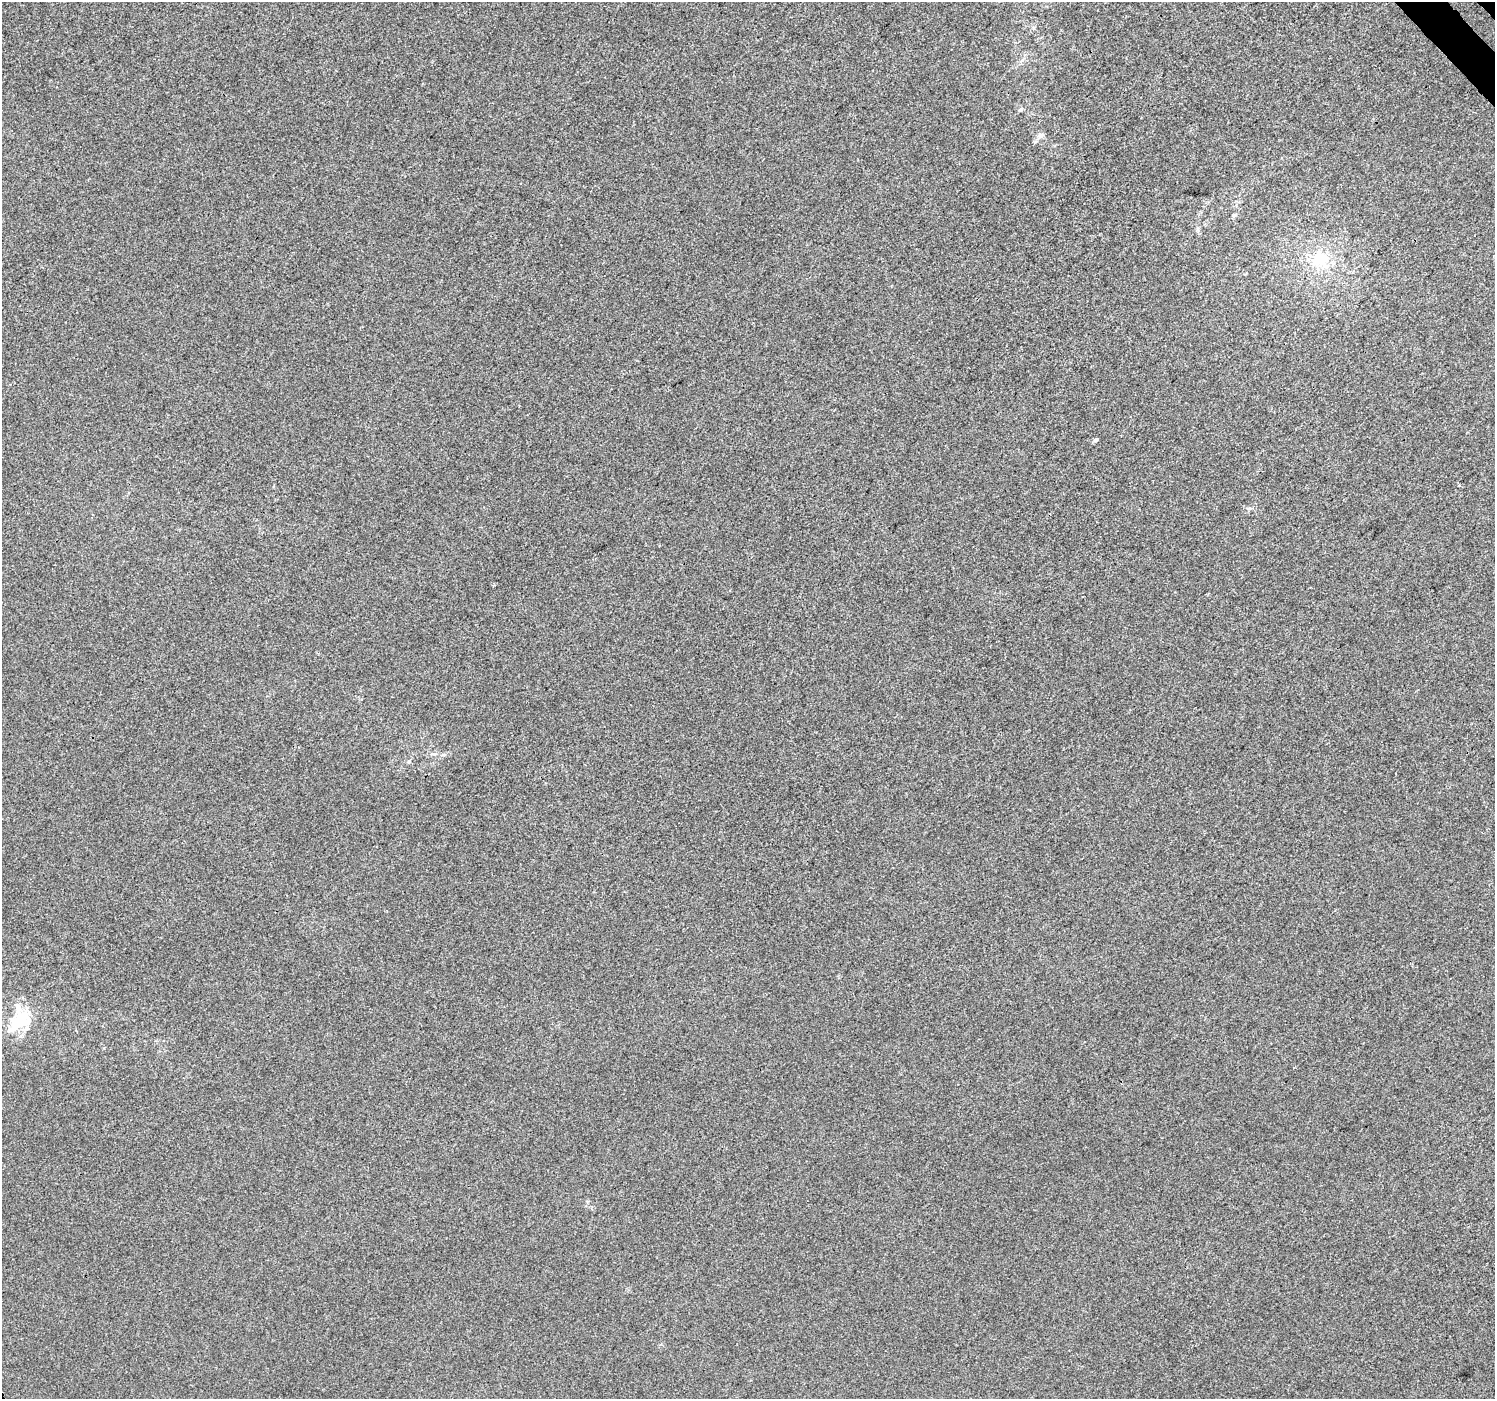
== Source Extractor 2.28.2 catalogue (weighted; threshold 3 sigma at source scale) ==
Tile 10 of 4 x 4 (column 2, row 3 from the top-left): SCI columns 1543-3035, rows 1649-3045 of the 6066 x 6027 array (HDU 1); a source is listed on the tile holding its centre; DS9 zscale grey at full resolution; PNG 1497 x 1401 px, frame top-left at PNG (2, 2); no overlay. Shown black and unused: <1% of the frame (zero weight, under 3 of 4 exposures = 5% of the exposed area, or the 3 px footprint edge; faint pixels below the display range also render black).
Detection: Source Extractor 2.28.2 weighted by HDU 2 'WHT'; one run over the whole footprint, this tile lists its part. Background -8.82e-04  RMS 0.0046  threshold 0.0208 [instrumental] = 3 sigma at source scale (4.5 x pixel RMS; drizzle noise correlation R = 1.50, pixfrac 1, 0.0396/0.0396 arcsec/px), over >= 5 px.
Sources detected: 12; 1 inside a brighter object's white glare — not listed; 2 inside a brighter listed object's ellipse — not listed separately; the other 9 listed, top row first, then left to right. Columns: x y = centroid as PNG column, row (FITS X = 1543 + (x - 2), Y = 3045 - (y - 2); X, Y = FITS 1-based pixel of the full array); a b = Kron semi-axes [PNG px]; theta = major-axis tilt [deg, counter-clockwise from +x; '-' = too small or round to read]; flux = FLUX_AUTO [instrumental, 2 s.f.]
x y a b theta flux
1020 110 5 5 - 0.77
1040 136 10 7 40 2
1234 215 6 5 - 0.87
1320 259 22 18 24 15
1096 440 5 4 - 1.1
435 754 6 4 19 0.81
443 755 6 4 1 0.72
409 761 5 4 - 0.59
21 1022 27 21 46 16